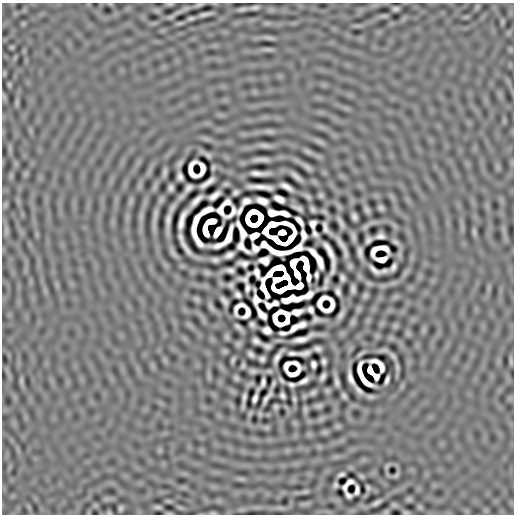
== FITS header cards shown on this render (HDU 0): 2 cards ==
NAXIS1  =                  512
NAXIS2  =                  512

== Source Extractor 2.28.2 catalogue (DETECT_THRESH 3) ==
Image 512 x 512 px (HDU 0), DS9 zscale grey, 1 PNG px = 1 image px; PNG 516 x 516 px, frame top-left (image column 1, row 512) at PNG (2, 3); no overlay
Background -7.28e-07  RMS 2.7e-04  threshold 8.20e-04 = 3 sigma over >= 5 px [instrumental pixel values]
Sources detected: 209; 29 with non-positive FLUX_AUTO (blend fragments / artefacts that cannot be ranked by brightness) are not listed; the other 180 listed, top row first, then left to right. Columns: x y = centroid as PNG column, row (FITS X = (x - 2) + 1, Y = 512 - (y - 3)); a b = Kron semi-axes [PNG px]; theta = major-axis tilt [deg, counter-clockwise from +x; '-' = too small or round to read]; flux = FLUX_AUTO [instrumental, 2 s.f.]
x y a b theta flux
199 4 12 3 10 0.035
255 8 6 3 10 0.044
242 9 12 5 14 0.044
396 9 5 3 - 0.042
205 14 13 3 13 0.068
269 38 15 4 -11 0.055
268 49 14 4 -6 0.047
270 131 13 4 -7 0.061
320 142 11 4 -30 0.055
265 145 15 5 -8 0.063
308 152 12 5 -34 0.047
208 155 7 5 -29 0.039
261 159 14 3 1 0.093
213 167 4 2 - 0.023
307 167 14 5 -36 0.055
165 172 7 4 77 0.05
259 173 16 4 -2 0.12
296 176 10 3 -41 0.075
180 177 7 5 -80 0.068
207 183 15 4 35 0.1
260 187 24 4 -4 0.15
286 187 12 4 -31 0.1
171 188 6 4 86 0.055
189 188 7 5 47 0.067
236 192 5 4 - 0.045
321 195 6 5 - 0.033
214 196 11 4 37 0.095
308 196 10 5 -41 0.034
279 199 9 5 -25 0.12
196 201 13 4 45 0.12
246 201 9 6 26 0.071
262 201 10 5 -18 0.12
227 202 8 5 19 0.049
298 208 9 3 -24 0.055
381 208 5 4 - 0.042
312 209 5 3 - 0.039
206 210 14 5 26 0.053
367 210 8 5 -57 0.05
240 211 9 3 60 0.049
273 213 9 6 -8 0.0067
284 213 10 4 -17 0.12
155 214 18 4 87 0.079
354 217 7 4 -69 0.062
168 220 13 4 81 0.1
182 220 19 5 72 0.14
211 221 9 5 15 0.18
299 221 10 4 -52 0.059
341 222 10 3 -63 0.063
313 224 7 6 - 0.052
325 227 10 4 -75 0.06
205 231 10 4 -78 0.2
265 231 7 5 71 0.095
217 232 9 5 58 0.27
282 232 6 4 2 0.22
474 232 9 5 -81 0.032
315 234 7 4 -59 0.047
303 235 11 5 -89 0.029
254 236 8 5 27 0.15
380 236 7 5 3 0.065
353 237 13 5 -77 0.043
290 239 15 4 51 0.16
277 240 16 4 -33 0.17
368 240 6 5 - 0.056
395 242 11 5 -37 0.045
341 244 14 3 -56 0.099
186 248 17 3 -56 0.11
295 249 19 5 22 0.071
277 252 16 5 -20 0.029
360 252 9 4 -86 0.07
313 253 10 4 -46 0.097
229 255 8 5 25 0.077
381 259 11 5 7 0.073
215 260 6 4 -4 0.053
264 260 9 7 -4 0.057
319 261 14 5 -69 0.16
243 263 9 5 -7 0.064
293 263 9 6 70 0.028
305 264 16 5 -75 0.028
393 267 7 4 65 0.062
230 270 7 4 -10 0.059
374 270 12 4 -37 0.081
384 271 6 3 13 0.05
257 273 9 5 -71 0.057
297 274 8 4 -63 0.47
316 275 6 3 -89 0.038
286 277 7 5 -49 0.16
308 277 7 4 88 0.088
342 278 6 4 -84 0.049
278 279 9 4 15 0.32
326 281 12 5 80 0.038
231 285 4 4 - 0.037
299 286 7 5 32 0.19
247 288 8 4 89 0.054
273 288 7 4 -72 0.062
264 289 17 5 -72 0.11
353 289 7 3 90 0.052
338 292 7 4 -72 0.059
238 295 6 4 -42 0.056
308 295 9 5 36 0.1
365 296 7 6 - 0.032
196 299 8 5 -27 0.031
290 299 20 6 9 0.15
224 301 9 4 -56 0.066
275 303 6 4 12 0.056
211 307 12 5 -64 0.046
311 310 6 5 - 0.063
296 312 11 5 10 0.11
262 314 13 5 -50 0.047
341 315 10 4 60 0.067
316 319 6 4 10 0.049
286 321 8 4 51 0.0074
252 324 5 4 - 0.046
302 325 7 5 25 0.086
238 327 7 3 -34 0.047
294 328 10 4 40 0.089
267 330 8 6 -23 0.091
283 333 8 3 1 0.051
302 339 19 5 19 0.14
256 341 7 5 -28 0.071
267 346 6 4 -6 0.05
317 349 6 4 -8 0.057
292 353 8 3 -2 0.057
304 353 10 4 9 0.071
251 354 6 4 -40 0.051
393 356 10 5 -49 0.046
277 357 13 4 59 0.091
262 359 5 5 - 0.05
233 360 7 3 72 0.033
324 361 5 4 - 0.047
511 361 11 4 -86 0.035
296 363 10 4 -30 0.046
313 364 6 5 - 0.058
287 365 9 5 63 0.043
243 366 6 4 75 0.029
397 367 10 5 -77 0.031
253 371 7 5 0 0.046
370 371 8 5 -60 0.11
376 376 6 5 - 0.063
323 377 7 4 60 0.061
236 378 7 5 -45 0.036
351 378 14 4 -71 0.1
281 380 5 2 - 0.03
387 380 8 3 71 0.06
21 381 9 4 -82 0.039
304 381 10 4 28 0.083
337 382 7 3 -82 0.057
262 383 12 4 62 0.058
273 384 8 3 73 0.035
292 385 6 4 -9 0.047
359 390 9 3 -46 0.064
313 393 5 3 - 0.038
282 396 6 4 -53 0.048
344 396 5 3 - 0.039
244 397 9 3 78 0.059
255 398 8 4 71 0.068
267 398 13 3 54 0.077
294 399 5 3 - 0.032
319 406 8 6 -14 0.03
276 407 4 4 - 0.03
305 409 8 6 90 0.029
387 466 8 4 53 0.027
341 474 6 3 17 0.045
396 475 7 5 45 0.027
241 479 7 4 -18 0.037
348 484 14 5 44 0.024
335 485 4 3 - 0.037
368 488 6 4 -80 0.035
357 490 9 4 84 0.058
305 492 11 4 5 0.044
348 495 9 4 -48 0.042
409 499 6 6 - 0.028
376 503 8 3 32 0.058
394 505 7 6 - 0.031
158 507 7 4 -5 0.042
420 507 7 4 -71 0.029
121 508 4 4 - 0.033
109 513 6 4 -18 0.019
169 513 8 3 5 0.02
213 513 11 2 0 0.027
406 513 9 3 -5 0.022
At the frame edge (FLAGS 8, measured only in part): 1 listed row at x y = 169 513
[29 non-positive-flux detections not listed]